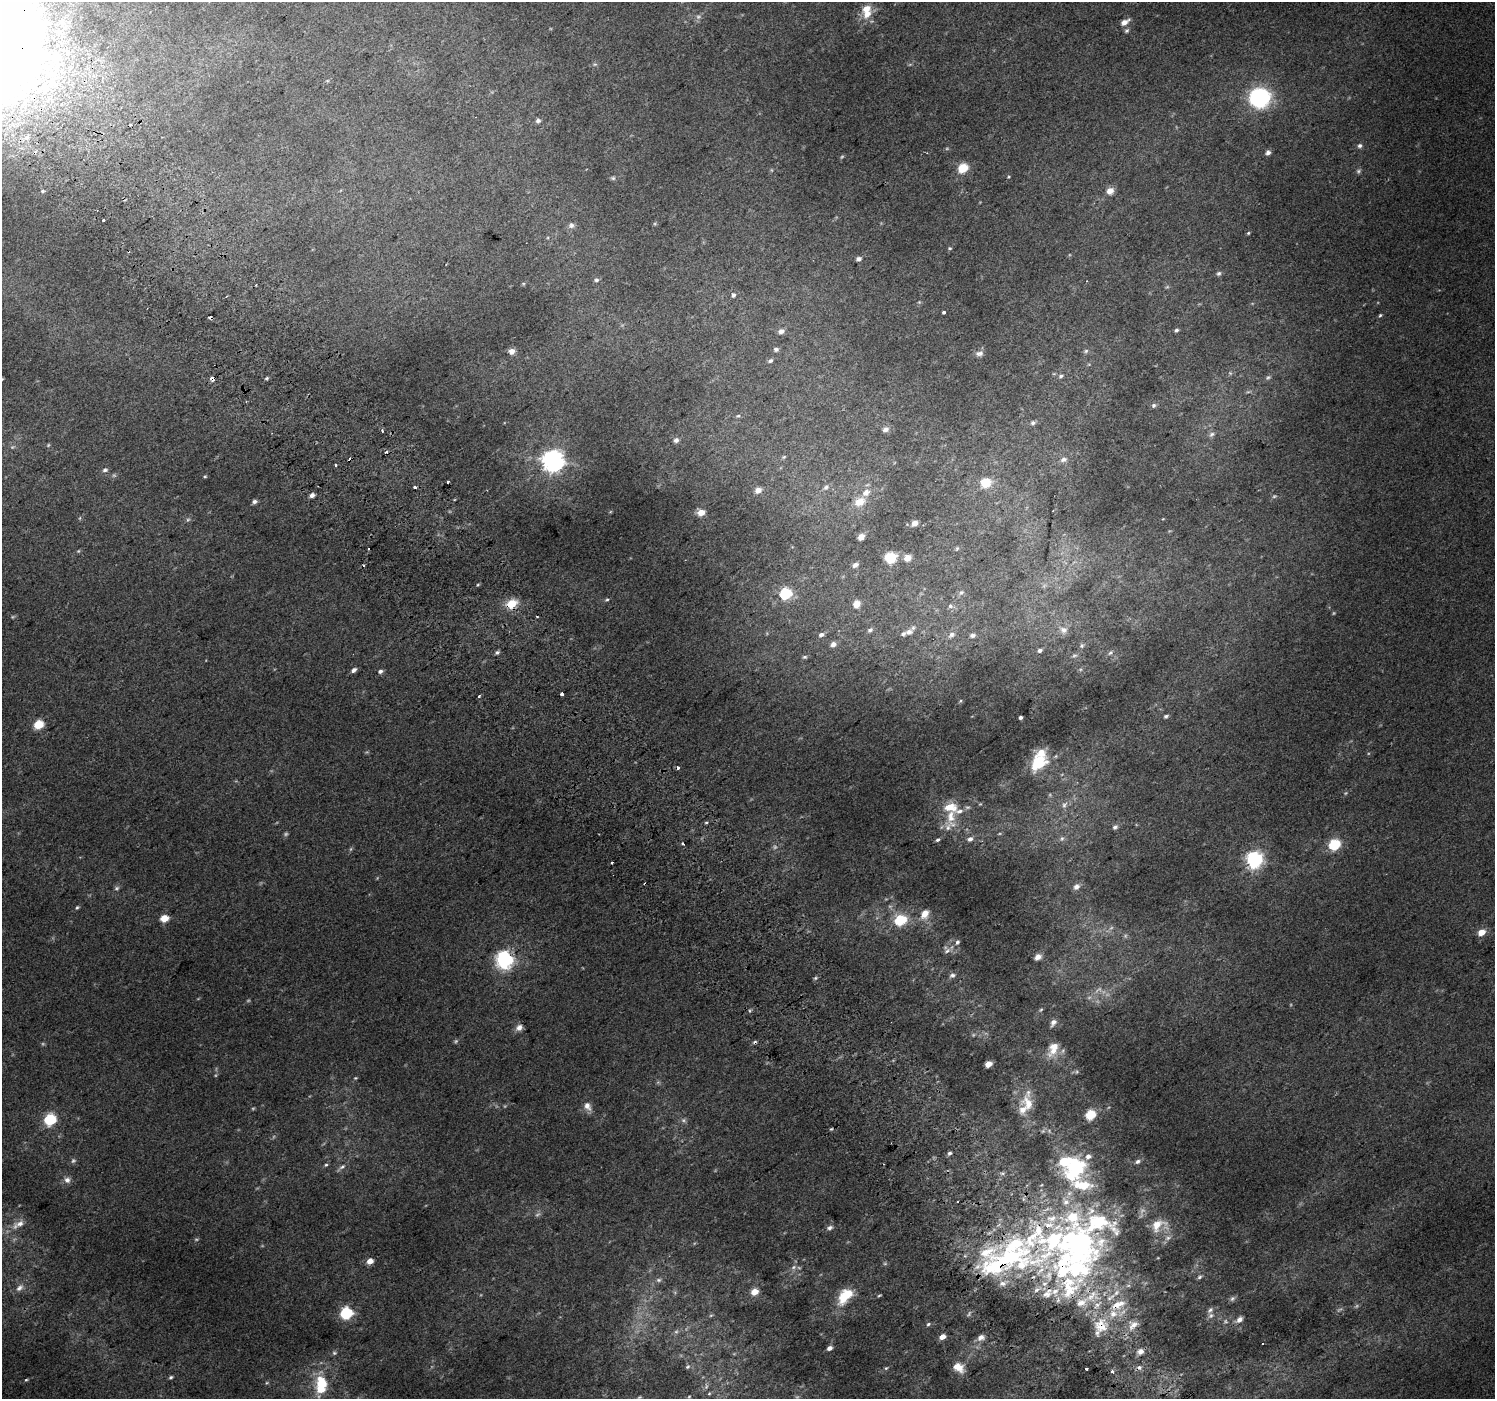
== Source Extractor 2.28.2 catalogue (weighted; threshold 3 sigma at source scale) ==
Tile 11 of 4 x 4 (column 3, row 3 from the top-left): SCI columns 3027-4519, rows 1620-3016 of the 6047 x 5969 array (HDU 1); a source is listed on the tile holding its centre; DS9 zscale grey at full resolution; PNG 1497 x 1401 px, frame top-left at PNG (2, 2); no overlay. Shown black and unused: <1% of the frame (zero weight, under 2 of 3 exposures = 2% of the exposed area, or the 3 px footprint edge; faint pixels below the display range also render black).
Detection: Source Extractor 2.28.2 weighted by HDU 2 'WHT'; one run over the whole footprint, this tile lists its part. Background 0.0119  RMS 0.0073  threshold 0.0329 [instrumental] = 3 sigma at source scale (4.5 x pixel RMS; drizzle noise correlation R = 1.50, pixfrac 1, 0.0396/0.0396 arcsec/px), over >= 5 px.
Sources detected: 279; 49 too faint to see at this stretch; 1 inside a brighter object's white glare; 11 cosmic-ray / hot-pixel residue — not listed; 43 inside a brighter listed object's ellipse — not listed separately; the other 175 listed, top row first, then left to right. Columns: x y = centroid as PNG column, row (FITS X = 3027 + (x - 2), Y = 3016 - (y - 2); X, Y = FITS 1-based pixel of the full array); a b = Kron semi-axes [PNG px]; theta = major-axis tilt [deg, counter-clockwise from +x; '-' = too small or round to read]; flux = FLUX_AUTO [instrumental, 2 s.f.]
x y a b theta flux
867 14 14 9 44 9.2
1125 22 13 6 30 5.1
5 24 98 20 66 4300
1127 31 7 5 44 1.6
595 64 6 4 0 1.2
1259 98 12 11 - 140
538 121 7 6 - 2
27 137 7 6 - 2.4
1360 146 7 6 - 1.9
1268 153 6 5 - 2.5
963 168 9 8 - 15
1008 177 4 3 - 0.66
613 178 6 5 - 1.3
42 191 5 4 - 0.85
1110 191 9 8 - 5.2
104 220 3 3 - 3.2
571 225 8 8 - 2.7
1248 233 5 4 - 0.84
950 248 5 4 - 0.87
859 259 7 5 22 2.4
1219 273 7 6 - 1.5
596 280 6 5 - 1.4
733 295 6 6 - 2
919 302 4 4 - 0.81
944 312 3 3 - 3.2
1380 315 5 4 - 0.96
1176 330 5 4 - 1.5
781 331 8 6 16 2.8
776 349 6 5 - 1.7
512 351 5 4 - 7.6
1086 351 7 5 18 1.6
979 353 11 7 4 3
770 361 6 5 - 1.5
1061 376 7 5 22 1.7
1268 377 7 5 36 1.3
212 378 4 4 - 6.5
267 378 4 4 - 0.93
1154 405 7 6 - 1.6
738 416 6 4 20 1
1033 423 7 6 - 2
885 429 8 7 - 2.9
382 431 3 3 - 4.9
1212 434 9 6 39 2.1
676 440 7 6 - 2.2
784 457 6 4 44 0.88
1063 459 10 7 15 3.3
553 461 7 7 - 630
335 465 3 3 - 1.2
105 470 7 5 10 1.7
205 476 5 4 - 0.81
986 483 10 9 - 16
415 487 3 3 - 4.7
826 487 9 6 44 2.3
758 490 8 6 29 4.4
312 495 4 4 - 3.7
1274 496 7 5 21 1.1
254 502 6 5 - 2.1
859 502 13 9 28 9.6
701 512 5 5 - 12
80 518 5 3 - 0.75
188 520 6 5 - 1.2
915 523 7 6 - 3.8
861 537 6 5 - 5.6
957 548 7 4 62 1.1
890 557 9 8 - 22
907 558 8 7 - 5.4
855 565 7 5 31 3
478 585 5 4 - 0.82
961 592 8 5 47 1.8
785 593 6 5 - 81
607 599 6 4 14 1.1
512 604 13 10 23 13
857 604 8 8 - 6.3
950 606 7 6 - 2
537 616 2 2 - 0.84
870 630 7 5 43 1.7
1064 630 11 10 - 4.4
909 632 11 8 28 3.8
821 635 6 5 - 2.7
952 635 9 7 29 3
972 635 8 6 7 1.9
833 644 7 6 - 2.9
1082 646 7 6 - 1.4
1040 650 5 4 - 1.9
497 652 6 5 - 1.5
1110 653 8 6 33 1.8
1074 655 8 4 1 1.3
805 657 6 4 15 1.2
354 670 6 4 35 2.7
380 671 6 5 - 1.9
562 694 3 3 - 11
478 696 3 3 - 2.9
960 701 6 4 45 0.86
1166 716 6 4 26 1.3
1020 717 3 3 - 2.1
38 724 8 7 - 14
1038 763 16 12 49 39
1064 805 11 6 52 3.3
951 816 31 13 -86 15
706 822 5 3 - 0.82
1115 827 8 6 36 2.2
1062 838 8 6 57 2.3
970 839 7 5 24 2.7
938 840 6 4 39 1.3
682 843 3 3 - 0.98
1335 844 6 5 - 69
1254 860 7 6 - 270
612 863 3 3 - 3.8
1077 887 9 7 39 3.6
117 888 7 5 4 1.5
77 907 6 4 47 1.1
925 914 10 8 55 8.4
164 918 5 5 - 20
900 920 6 5 - 66
1481 932 5 4 - 13
957 942 7 5 59 1.9
947 951 8 5 31 2.4
1038 957 8 6 33 4.7
504 960 7 7 - 300
952 975 9 6 20 2.3
815 978 5 5 - 1.1
1053 1022 8 6 57 4
519 1027 9 7 39 3.9
1054 1051 20 10 54 8.9
988 1064 5 4 - 13
355 1078 5 4 - 0.74
1028 1103 24 16 -54 16
587 1106 12 8 -55 4.9
1091 1114 6 5 - 45
50 1119 6 6 - 80
831 1129 5 4 - 0.86
949 1153 5 4 - 1.5
1138 1161 8 6 24 2.3
326 1165 6 4 22 1.1
1075 1165 29 23 -28 48
341 1167 15 5 39 2.6
67 1180 9 8 - 3.4
20 1224 19 9 14 6.6
1158 1225 21 13 35 10
830 1228 9 6 20 2.3
1168 1238 10 5 25 2.5
1078 1249 82 80 51 350
370 1261 5 4 - 9.5
995 1266 44 21 7 62
1199 1277 6 5 - 1.5
658 1280 8 6 0 2
20 1288 13 8 44 4.3
755 1292 8 7 - 7.1
879 1295 5 3 - 0.77
845 1296 20 11 49 21
1232 1298 9 6 50 1.8
346 1313 6 6 - 91
1211 1315 9 6 33 2.5
1239 1319 9 6 39 3.8
928 1324 6 4 20 1.2
1133 1325 16 10 39 7.4
676 1332 7 6 - 1.7
942 1337 5 4 - 7.3
981 1337 10 7 26 4.3
1262 1344 3 2 - 1.7
829 1348 5 4 - 3.4
1140 1351 9 7 27 4.2
334 1353 7 6 - 1.3
687 1367 7 6 - 1.6
959 1367 13 9 -30 9.1
1139 1367 8 7 - 2.7
886 1368 5 4 - 1
1086 1369 3 3 - 1.7
1112 1371 5 4 - 1.5
171 1377 5 4 - 1.2
26 1380 4 3 - 0.78
321 1382 17 14 -52 19
267 1383 6 4 29 0.86
706 1386 10 5 76 2.2
709 1393 5 5 - 1
Overlapping masked pixels (flux is a lower limit): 6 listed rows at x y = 5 24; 212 378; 512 604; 1078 1249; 995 1266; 1139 1367
Isophote crosses this tile's border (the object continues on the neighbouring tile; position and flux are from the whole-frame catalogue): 1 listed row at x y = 5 24